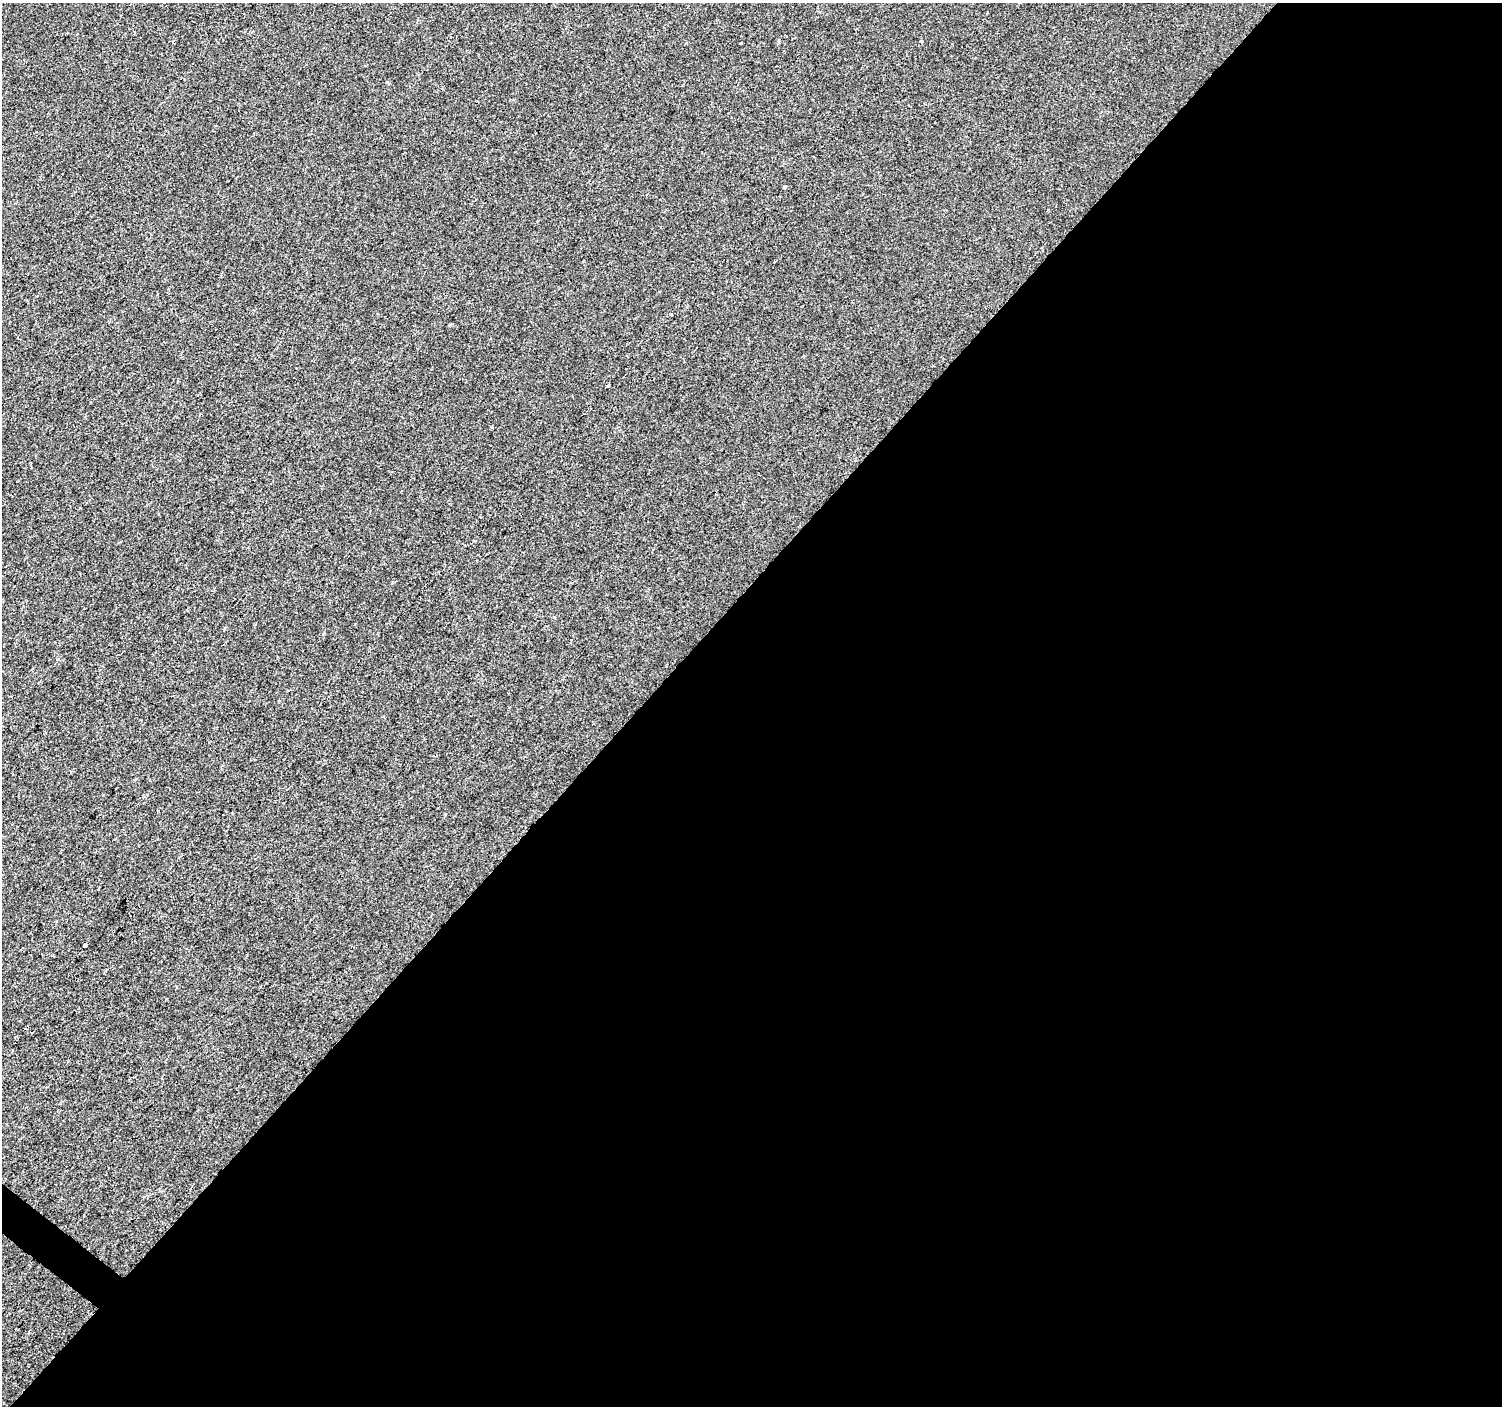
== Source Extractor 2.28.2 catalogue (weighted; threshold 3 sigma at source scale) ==
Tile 12 of 4 x 4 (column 4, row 3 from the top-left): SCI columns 4504-6003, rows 1643-3046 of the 6003 x 6025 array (HDU 1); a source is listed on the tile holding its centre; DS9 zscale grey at full resolution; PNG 1504 x 1408 px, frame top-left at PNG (2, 3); no overlay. Shown black and unused: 58% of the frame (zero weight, under 2 of 3 exposures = <1% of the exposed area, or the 3 px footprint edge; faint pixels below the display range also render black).
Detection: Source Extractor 2.28.2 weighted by HDU 2 'WHT'; one run over the whole footprint, this tile lists its part. Background -2.46e-04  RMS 0.0042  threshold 0.0187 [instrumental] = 3 sigma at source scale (4.5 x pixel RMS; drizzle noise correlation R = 1.50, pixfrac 1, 0.0396/0.0396 arcsec/px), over >= 5 px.
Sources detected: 6; all 6 listed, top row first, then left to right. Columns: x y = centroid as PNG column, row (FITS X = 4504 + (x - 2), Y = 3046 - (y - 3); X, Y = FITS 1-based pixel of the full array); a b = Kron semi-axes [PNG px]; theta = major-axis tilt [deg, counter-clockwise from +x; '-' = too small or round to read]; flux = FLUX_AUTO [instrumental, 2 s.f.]
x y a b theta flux
921 41 4 3 - 1.2
740 43 3 2 - 0.33
785 187 4 3 - 2.4
671 315 3 3 - 0.71
608 385 3 3 - 1.1
85 945 3 3 - 5.6